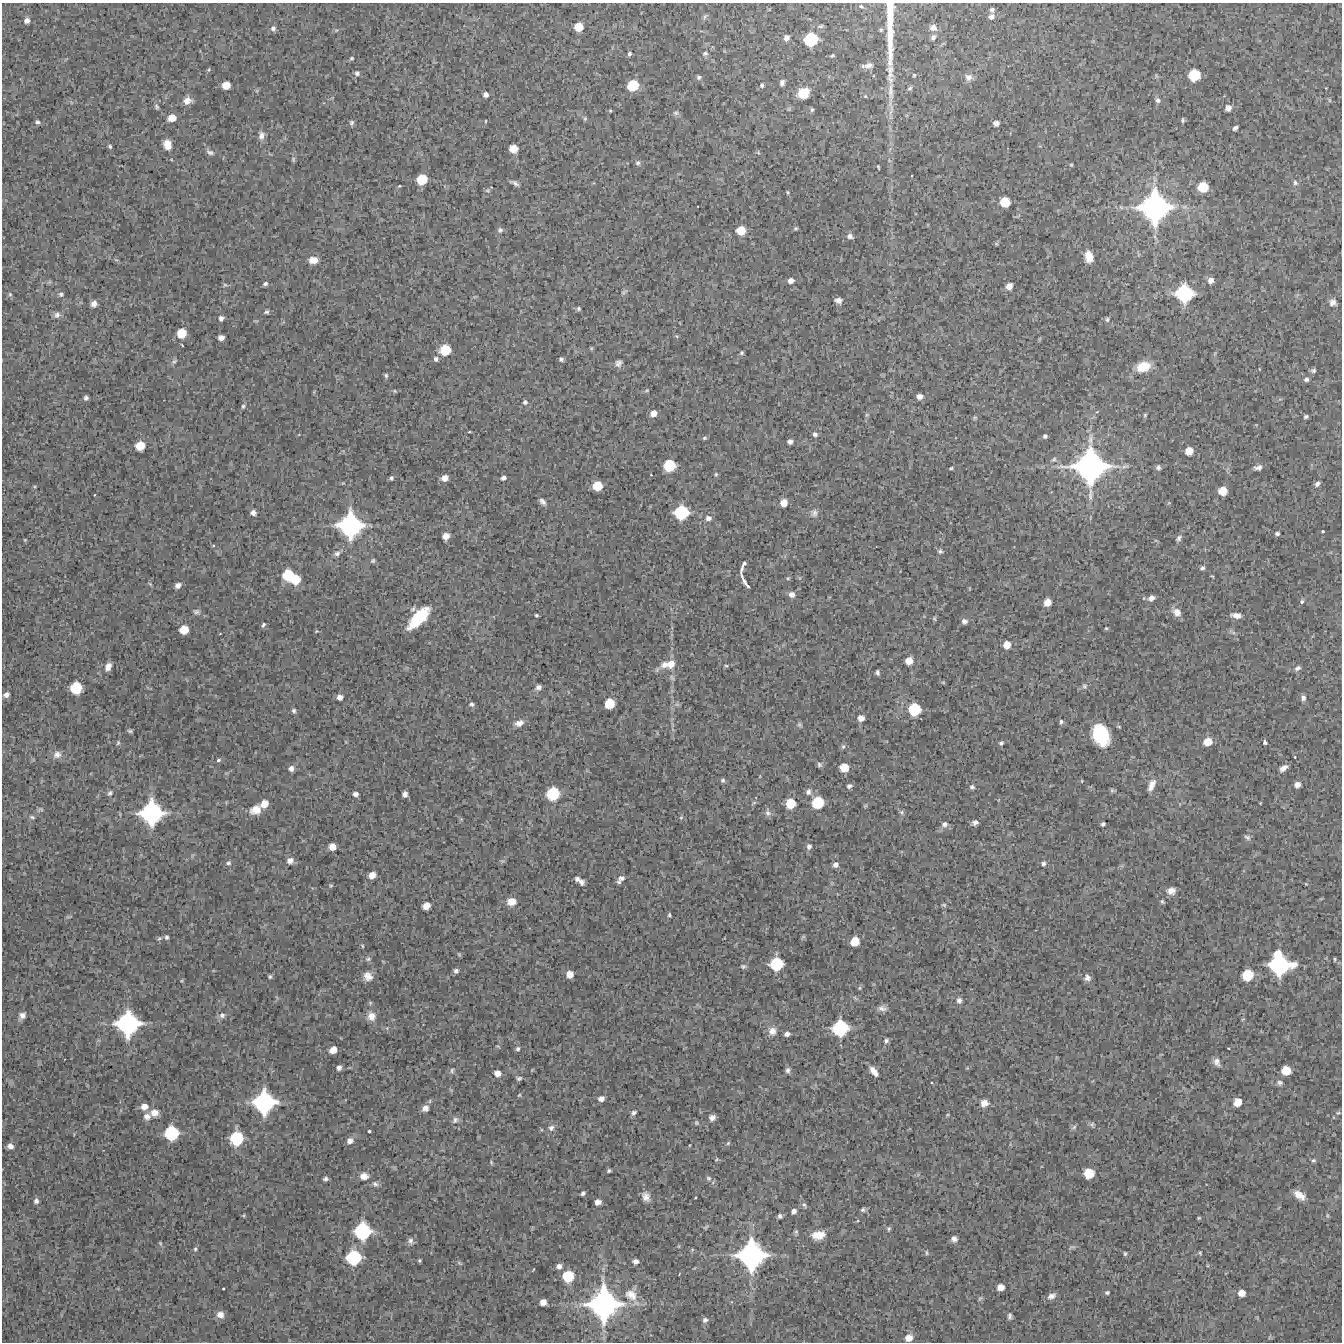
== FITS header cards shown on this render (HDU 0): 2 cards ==
NAXIS1  =                 1340 / length of data axis 1
NAXIS2  =                 1340 / length of data axis 2

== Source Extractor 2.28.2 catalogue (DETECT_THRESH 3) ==
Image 1340 x 1340 px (HDU 0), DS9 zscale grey, 1 PNG px = 1 image px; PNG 1344 x 1344 px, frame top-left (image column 1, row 1340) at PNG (2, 3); no overlay
Background 5830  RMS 440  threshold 1330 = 3 sigma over >= 5 px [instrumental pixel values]
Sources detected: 379; all 379 listed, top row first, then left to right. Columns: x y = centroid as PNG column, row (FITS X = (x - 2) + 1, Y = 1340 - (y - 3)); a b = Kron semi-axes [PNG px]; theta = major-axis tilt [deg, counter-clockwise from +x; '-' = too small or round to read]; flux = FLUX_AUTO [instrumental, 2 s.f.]
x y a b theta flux
861 6 6 4 -28 4.9e+04
992 10 4 4 - 6.2e+04
705 16 9 4 55 5.5e+04
991 17 6 5 - 9.6e+04
27 21 5 5 - 1.2e+05
820 26 8 4 11 4.8e+04
890 26 91 8 -90 1.7e+06
579 27 8 7 - 4.5e+05
273 28 7 6 - 8.1e+04
933 28 9 8 - 1.6e+05
881 30 6 5 - 4.1e+04
933 37 7 6 - 7.8e+04
786 38 5 5 - 1.3e+05
811 39 11 10 - 1.1e+06
705 53 7 6 - 6.5e+04
629 54 6 5 - 5.8e+04
832 55 5 3 - 3.7e+04
351 58 4 3 - 3.6e+04
868 66 12 5 8 1.5e+05
209 69 5 3 - 3.1e+04
357 73 5 5 - 7.2e+04
914 75 4 4 - 3.0e+04
1194 75 9 9 - 8.0e+05
699 77 6 5 - 6.6e+04
968 77 9 9 - 1.6e+05
782 83 5 4 - 9.0e+04
226 85 7 6 - 3.4e+05
633 85 10 9 - 7.8e+05
762 85 5 4 - 5.5e+04
910 88 7 5 18 4.9e+04
891 91 30 9 -90 4.9e+05
803 93 10 8 29 6.0e+05
486 95 5 5 - 1.1e+05
865 96 4 4 - 2.7e+04
1158 100 7 6 - 8.0e+04
1329 100 6 4 -71 3.4e+04
187 101 10 8 19 2.4e+05
156 107 8 5 -77 6.0e+04
1228 108 6 6 - 1.8e+05
812 110 5 4 - 4.7e+04
610 111 4 4 - 3.0e+04
676 113 9 6 -8 6.7e+04
172 118 8 7 - 3.3e+05
585 119 6 5 - 4.3e+04
1183 120 6 4 -85 4.7e+04
485 121 3 2 - 2.1e+04
37 122 6 5 - 6.0e+04
351 123 7 6 - 6.1e+04
996 123 6 5 - 1.2e+05
1235 128 5 4 - 8.2e+04
261 135 11 8 83 1.7e+05
167 144 11 8 -76 2.9e+05
110 146 5 4 - 5.2e+04
513 149 7 6 - 3.5e+05
210 152 11 6 -21 1.1e+05
293 159 7 5 -77 4.9e+04
638 163 6 6 - 6.4e+04
1071 165 5 4 - 3.3e+04
878 167 5 2 - 3.5e+04
422 179 9 8 - 6.7e+05
515 183 10 4 -27 9.2e+04
1295 183 7 6 - 7.4e+04
399 186 3 3 - 2.9e+04
1203 187 9 9 - 6.5e+05
487 190 7 5 1 5.2e+04
788 192 6 3 -81 3.3e+04
1005 202 8 8 - 5.7e+05
1155 207 29 29 - 5.9e+06
796 228 5 4 - 4.3e+04
500 230 7 6 - 8.0e+04
741 230 9 8 - 4.7e+05
850 236 8 6 -26 9.5e+04
996 244 6 4 -2 3.6e+04
1089 257 11 7 -78 3.5e+05
313 260 10 7 0 2.8e+05
1211 280 7 6 - 1.7e+05
791 281 6 5 - 1.4e+05
265 284 6 5 - 6.7e+04
225 285 6 4 28 4.3e+04
1009 286 7 6 - 2.1e+05
624 292 10 4 29 6.1e+04
1184 293 15 14 - 1.9e+06
10 294 5 4 - 4.5e+04
61 294 7 6 - 7.3e+04
838 300 6 5 - 1.3e+05
1333 302 9 9 - 1.4e+05
94 304 7 6 - 1.6e+05
579 309 5 5 - 5.0e+04
266 312 6 5 - 5.9e+04
57 315 9 8 - 1.2e+05
221 318 6 6 - 9.6e+04
1107 319 6 5 - 5.6e+04
181 333 9 9 - 5.0e+05
221 338 5 5 - 1.6e+05
591 348 5 4 - 3.2e+04
445 350 10 9 - 7.1e+05
742 353 5 4 - 4.4e+04
436 359 6 5 - 7.8e+04
561 359 4 4 - 6.1e+04
174 361 9 5 36 7.3e+04
618 363 8 7 - 1.1e+05
1143 367 14 10 19 6.2e+05
1313 370 7 5 2 7.0e+04
386 376 6 5 - 5.5e+04
1306 379 6 6 - 8.0e+04
647 390 6 4 31 3.7e+04
395 391 5 4 - 3.1e+04
919 396 6 5 - 1.5e+05
86 398 4 4 - 7.5e+04
525 402 6 6 - 6.9e+04
243 406 6 4 75 5.3e+04
653 413 6 5 - 2.0e+05
866 415 6 4 71 4.6e+04
1145 415 5 4 - 3.7e+04
1306 417 4 4 - 5.7e+04
975 418 6 5 - 4.2e+04
469 432 4 3 - 2.7e+04
815 434 6 5 - 7.6e+04
1045 436 4 4 - 5.9e+04
704 438 6 4 15 4.6e+04
790 441 5 4 - 1.1e+05
140 446 8 7 - 4.7e+05
1189 451 8 7 - 3.2e+05
1054 459 7 5 44 5.7e+04
669 466 9 9 - 8.6e+05
1090 466 33 31 -89 6.7e+06
1158 467 6 6 - 8.5e+04
1258 467 9 6 7 1.3e+05
951 468 4 3 - 3.5e+04
716 474 5 4 - 4.2e+04
391 478 5 4 - 5.3e+04
445 478 7 6 - 2.2e+05
503 478 6 5 - 9.0e+04
1317 484 7 6 - 9.0e+04
597 486 8 7 - 5.3e+05
1223 491 8 8 - 4.4e+05
542 502 9 6 -46 1.1e+05
784 503 7 6 - 2.6e+05
681 512 12 11 - 1.3e+06
253 513 6 5 - 1.1e+05
814 513 10 9 - 1.3e+05
708 518 7 6 - 1.3e+05
350 525 21 20 - 3.6e+06
1323 531 3 2 - 2.7e+04
1277 534 5 4 - 6.9e+04
446 536 6 5 - 2.3e+05
1179 538 10 6 54 9.5e+04
25 540 4 4 - 2.9e+04
213 546 4 3 - 3.0e+04
940 551 6 6 - 5.9e+04
337 554 8 6 23 8.8e+04
373 561 6 5 - 4.9e+04
1202 568 7 5 38 7.3e+04
742 569 17 4 77 1.8e+05
288 575 11 10 - 8.2e+05
1212 576 5 4 - 2.8e+04
788 578 5 4 - 3.6e+04
295 579 9 8 - 5.7e+05
745 583 12 3 -56 1.4e+05
150 584 6 4 -45 3.2e+04
178 585 6 5 - 1.3e+05
792 594 7 7 - 1.4e+05
1151 598 8 6 27 1.5e+05
1302 601 6 5 - 6.0e+04
1047 602 7 6 - 2.7e+05
413 609 8 5 53 6.3e+04
196 611 8 6 -10 7.4e+04
1177 612 11 9 -44 2.4e+05
536 615 4 3 - 3.9e+04
1236 615 12 6 -7 1.8e+05
419 618 22 9 47 1.5e+06
934 618 6 5 - 4.1e+04
964 621 6 6 - 1.1e+05
263 625 7 4 57 5.5e+04
1106 628 4 4 - 3.4e+04
184 630 7 7 - 4.3e+05
316 631 5 3 - 2.5e+04
1007 645 7 6 - 2.8e+05
909 661 7 7 - 3.0e+05
671 664 11 9 51 3.0e+05
664 665 11 9 36 2.2e+05
726 666 5 3 - 3.5e+04
108 667 9 6 67 2.0e+05
1298 668 8 6 29 9.2e+04
877 673 5 3 - 5.8e+04
672 678 8 5 -63 7.3e+04
943 682 6 3 -19 3.1e+04
1084 686 7 6 - 7.1e+04
538 687 6 5 - 1.2e+05
76 688 9 9 - 8.1e+05
6 695 6 5 - 1.2e+05
340 697 6 5 - 1.5e+05
1303 698 8 6 -83 1.0e+05
471 704 7 5 -8 6.7e+04
609 704 8 8 - 5.7e+05
677 704 7 4 -1 6.0e+04
914 709 11 10 - 9.6e+05
294 711 6 5 - 6.2e+04
861 718 6 6 - 1.7e+05
1061 722 6 5 - 6.1e+04
519 723 11 7 17 1.9e+05
799 725 7 5 -41 5.2e+04
130 731 6 3 -9 4.8e+04
1101 735 18 13 -64 1.7e+06
1208 742 8 7 - 3.7e+05
1265 742 4 4 - 7.3e+04
118 743 6 4 69 4.2e+04
1001 743 5 4 - 5.5e+04
843 746 7 5 68 5.5e+04
57 755 11 9 25 1.7e+05
1295 757 3 2 - 2.1e+04
218 760 5 4 - 5.0e+04
819 765 6 6 - 6.2e+04
844 767 7 7 - 4.2e+05
291 768 7 6 - 1.3e+05
1283 768 8 5 35 1.7e+05
723 780 6 5 - 6.0e+04
1082 781 5 3 - 2.2e+04
1151 785 14 6 67 2.0e+05
1297 785 7 6 - 1.5e+05
849 786 6 5 - 7.6e+04
972 787 6 5 - 6.8e+04
1112 790 6 5 - 4.5e+04
808 792 9 7 80 1.1e+05
110 793 7 5 56 6.4e+04
355 794 6 5 - 1.1e+05
405 794 5 5 - 1.3e+05
553 794 12 11 - 1.1e+06
754 803 6 4 2 4.1e+04
790 803 9 9 - 5.7e+05
818 803 10 10 - 8.6e+05
264 804 8 7 - 3.1e+05
865 806 6 4 19 3.3e+04
256 810 14 11 22 3.5e+05
901 812 7 5 -74 6.2e+04
151 813 18 18 - 3.1e+06
768 813 8 8 - 1.1e+05
32 817 8 4 -16 5.6e+04
681 818 6 4 2 3.8e+04
975 822 6 5 - 1.0e+05
944 824 8 7 - 1.1e+05
1103 824 4 4 - 6.0e+04
1247 837 9 6 -32 7.3e+04
809 846 7 6 - 9.7e+04
332 847 6 6 - 2.5e+05
290 861 7 7 - 1.5e+05
228 863 7 6 - 7.0e+04
1043 863 6 6 - 7.2e+04
836 865 6 6 - 1.2e+05
372 875 7 6 - 2.5e+05
621 878 9 6 18 1.1e+05
577 879 5 4 - 9.7e+04
581 882 7 6 - 1.2e+05
619 882 7 5 -15 6.1e+04
1306 884 5 3 - 2.6e+04
331 886 6 4 43 3.7e+04
1171 891 10 9 - 2.0e+05
511 901 9 8 - 3.3e+05
1162 902 6 4 -49 4.6e+04
944 905 6 4 -12 3.8e+04
426 906 7 6 - 2.7e+05
669 915 6 4 78 4.3e+04
167 937 6 5 - 6.4e+04
803 937 7 4 19 3.8e+04
855 941 8 7 - 4.4e+05
362 946 5 3 - 3.4e+04
459 954 7 4 -46 3.3e+04
368 959 7 6 - 6.9e+04
1334 959 4 2 - 2.9e+04
776 964 11 10 - 1.1e+06
1280 964 19 17 -44 2.9e+06
743 966 7 6 - 6.1e+04
456 971 6 5 - 8.2e+04
570 974 6 6 - 2.5e+05
1248 975 10 9 - 7.4e+05
368 976 11 10 - 2.4e+05
270 977 5 5 - 4.9e+04
1087 978 8 7 - 1.2e+05
859 988 6 4 90 3.8e+04
959 1000 7 6 - 9.6e+04
882 1008 12 7 -7 1.3e+05
22 1015 7 6 - 1.3e+05
222 1015 8 8 - 1.1e+05
371 1016 11 10 - 2.5e+05
128 1024 19 19 - 3.3e+06
840 1028 14 13 - 1.6e+06
772 1031 10 9 - 2.2e+05
787 1034 5 4 - 1.1e+05
886 1041 6 5 - 6.9e+04
518 1049 6 5 - 6.2e+04
333 1050 7 6 - 2.6e+05
1217 1062 10 7 -64 1.4e+05
339 1068 5 5 - 1.0e+05
452 1070 7 5 88 6.1e+04
788 1070 7 5 -89 8.9e+04
1286 1070 8 7 - 4.8e+05
874 1071 11 6 -51 2.3e+05
497 1073 7 6 - 1.8e+05
519 1078 7 5 -1 6.1e+04
1280 1083 7 7 - 7.6e+04
519 1095 5 4 - 3.1e+04
601 1099 5 5 - 1.4e+05
264 1102 18 18 - 2.9e+06
1237 1102 7 6 - 3.4e+05
984 1103 8 8 - 2.0e+05
144 1107 8 7 - 2.1e+05
425 1108 8 7 - 1.8e+05
154 1113 9 8 - 2.3e+05
634 1113 7 5 37 7.4e+04
1338 1113 5 4 - 3.6e+04
147 1116 9 8 - 1.6e+05
712 1118 6 5 - 1.2e+05
455 1120 10 7 55 1.1e+05
696 1123 6 5 - 4.4e+04
1092 1124 7 5 68 5.2e+04
1074 1127 8 5 32 5.7e+04
551 1128 8 8 - 1.2e+05
369 1131 3 3 - 3.9e+04
171 1133 11 11 - 1.3e+06
237 1138 12 11 - 1.2e+06
350 1141 8 7 - 1.5e+05
728 1143 5 4 - 3.9e+04
690 1145 4 3 - 2.1e+04
10 1146 7 6 - 1.7e+05
716 1159 6 3 46 2.9e+04
1313 1160 6 5 - 5.7e+04
491 1162 5 4 - 3.3e+04
609 1171 4 3 - 5.0e+04
1089 1173 8 8 - 5.8e+05
364 1176 10 8 3 2.2e+05
708 1178 8 6 -31 8.1e+04
325 1179 5 4 - 6.5e+04
375 1184 8 7 - 9.0e+04
583 1193 5 4 - 7.0e+04
1299 1195 13 7 -33 3.0e+05
646 1197 11 8 -63 1.9e+05
695 1198 3 2 - 2.3e+04
36 1201 6 6 - 9.2e+04
598 1202 5 5 - 1.6e+05
804 1205 8 5 -66 6.2e+04
863 1210 6 5 - 6.2e+04
794 1211 6 5 - 1.1e+05
244 1215 5 3 - 2.7e+04
780 1216 5 5 - 7.0e+04
1199 1218 5 4 - 3.2e+04
706 1227 7 4 45 4.2e+04
889 1229 6 5 - 4.9e+04
362 1231 16 15 - 1.8e+06
796 1232 6 5 - 4.3e+04
818 1235 13 8 8 4.1e+05
954 1239 6 5 - 1.1e+05
410 1241 9 7 -89 1.1e+05
160 1243 7 4 -59 3.4e+04
1072 1247 12 3 8 4.4e+04
195 1249 6 5 - 4.9e+04
926 1253 7 3 -89 3.7e+04
1200 1253 4 3 - 3.5e+04
1125 1254 5 4 - 4.3e+04
751 1255 24 23 - 4.7e+06
353 1258 14 13 - 1.4e+06
419 1260 3 3 - 3.7e+04
636 1261 5 5 - 1.2e+05
459 1263 7 3 -37 4.0e+04
559 1266 6 6 - 1.2e+05
679 1274 3 2 - 1.6e+04
568 1276 10 10 - 8.0e+05
1001 1287 6 5 - 2.3e+05
223 1289 3 2 - 2.5e+04
1107 1293 6 5 - 4.7e+04
1242 1293 6 6 - 2.4e+05
631 1295 19 13 -32 4.3e+05
1051 1296 11 7 23 1.5e+05
980 1298 7 4 44 4.3e+04
543 1302 6 5 - 1.8e+05
604 1304 28 26 -88 5.7e+06
220 1315 8 8 - 1.9e+05
1010 1316 7 4 89 7.2e+04
705 1320 6 5 - 7.9e+04
909 1338 7 7 - 2.5e+05
At the frame edge (FLAGS 8, measured only in part): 1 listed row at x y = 890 26